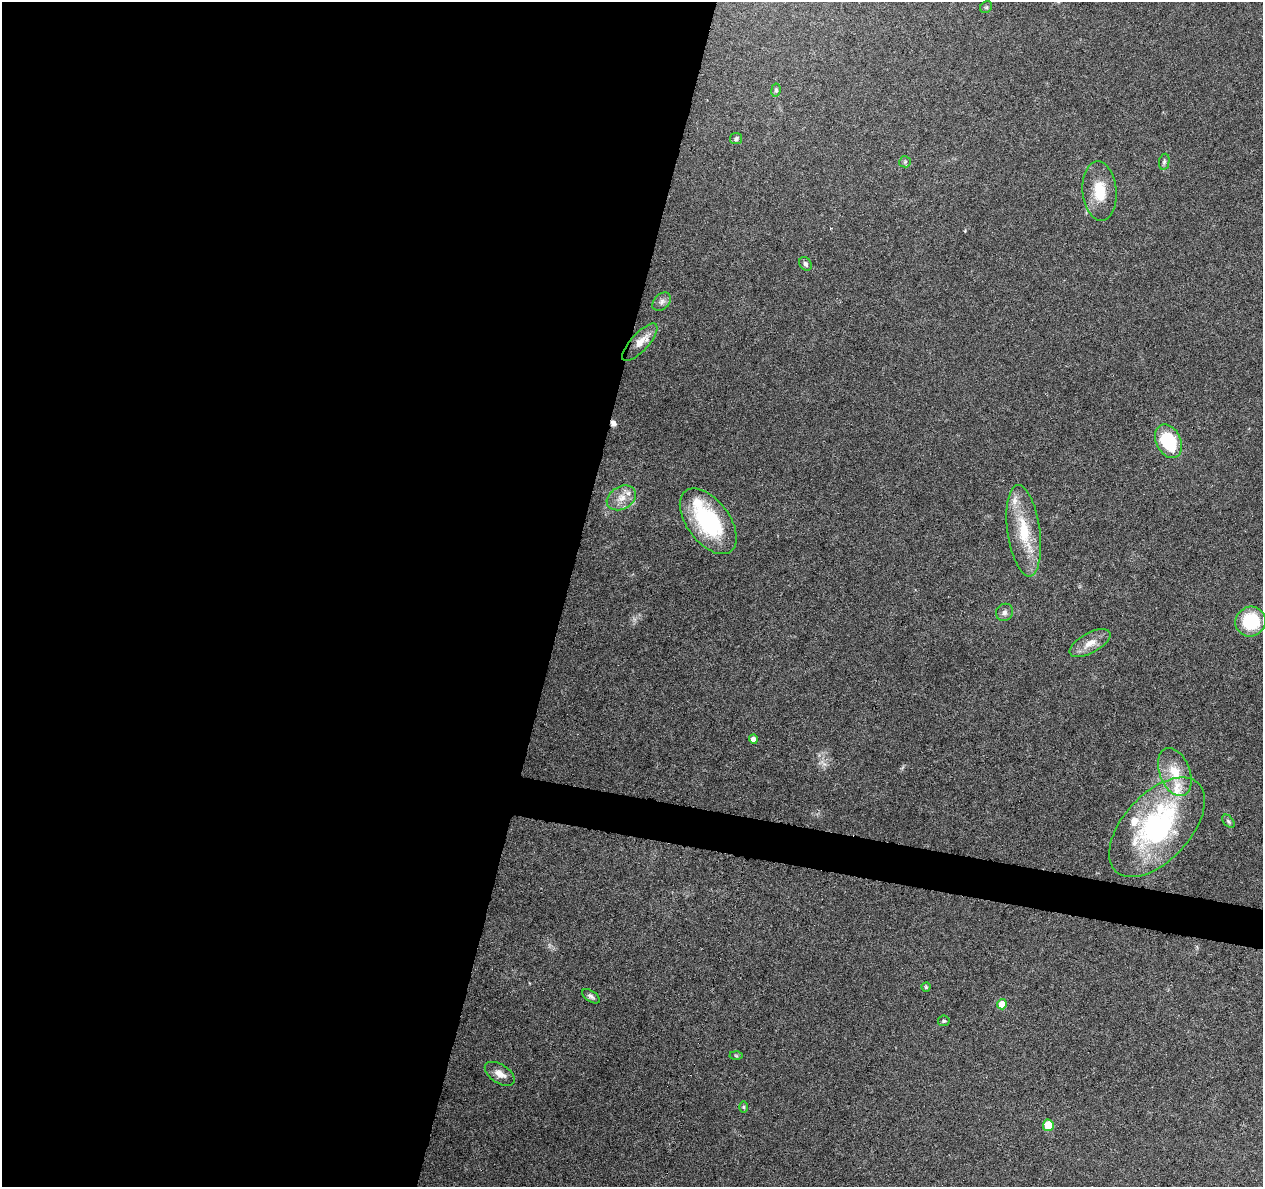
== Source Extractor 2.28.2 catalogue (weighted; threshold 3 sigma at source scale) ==
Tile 5 of 4 x 4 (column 1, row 2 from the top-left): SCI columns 1-1261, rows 2595-3779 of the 5053 x 5249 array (HDU 1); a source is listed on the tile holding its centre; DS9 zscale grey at full resolution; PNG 1265 x 1189 px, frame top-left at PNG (2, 2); each listed source drawn as its Kron ellipse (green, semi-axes under 4 px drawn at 4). Shown black and unused: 47% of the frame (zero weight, under 3 of 6 exposures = <1% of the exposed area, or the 3 px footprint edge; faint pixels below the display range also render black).
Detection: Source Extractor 2.28.2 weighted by HDU 2 'WHT'; one run over the whole footprint, this tile lists its part. Background 0.0918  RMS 0.0031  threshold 0.0126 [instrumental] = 3 sigma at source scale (4.09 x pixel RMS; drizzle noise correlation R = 1.36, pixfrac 0.8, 0.0396/0.0396 arcsec/px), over >= 5 px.
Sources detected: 35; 1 cosmic-ray / hot-pixel residue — neither listed nor drawn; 6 inside a brighter listed object's ellipse — not listed separately; the other 28 listed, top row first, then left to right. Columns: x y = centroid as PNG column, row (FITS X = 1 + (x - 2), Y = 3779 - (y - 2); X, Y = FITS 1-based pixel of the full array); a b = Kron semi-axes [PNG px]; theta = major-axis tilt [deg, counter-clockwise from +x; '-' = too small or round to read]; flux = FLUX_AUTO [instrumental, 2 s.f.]
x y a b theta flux
986 7 6 5 - 0.46
776 90 7 4 82 0.57
736 139 6 5 - 0.67
905 162 6 5 - 0.51
1164 162 8 5 80 0.62
1100 191 30 17 -85 7.6
805 264 7 5 -56 0.81
662 302 11 7 45 1.2
640 342 24 9 47 3.6
1169 441 18 12 -62 17
621 498 15 11 29 3.2
708 521 38 21 -53 28
1024 531 46 16 -82 12
1004 612 9 8 - 1.1
1251 622 15 14 - 14
1090 643 22 10 29 3.6
753 739 4 4 - 2.2
1175 772 25 15 -69 7.3
1228 821 8 4 -49 0.54
1157 827 60 33 47 51
926 987 4 4 - 0.35
591 996 10 5 -34 0.84
1002 1004 5 5 - 5.2
944 1021 6 5 - 0.55
736 1056 6 4 -2 0.39
500 1074 17 9 -32 2.5
744 1107 6 4 -89 0.37
1048 1125 5 5 - 7.3